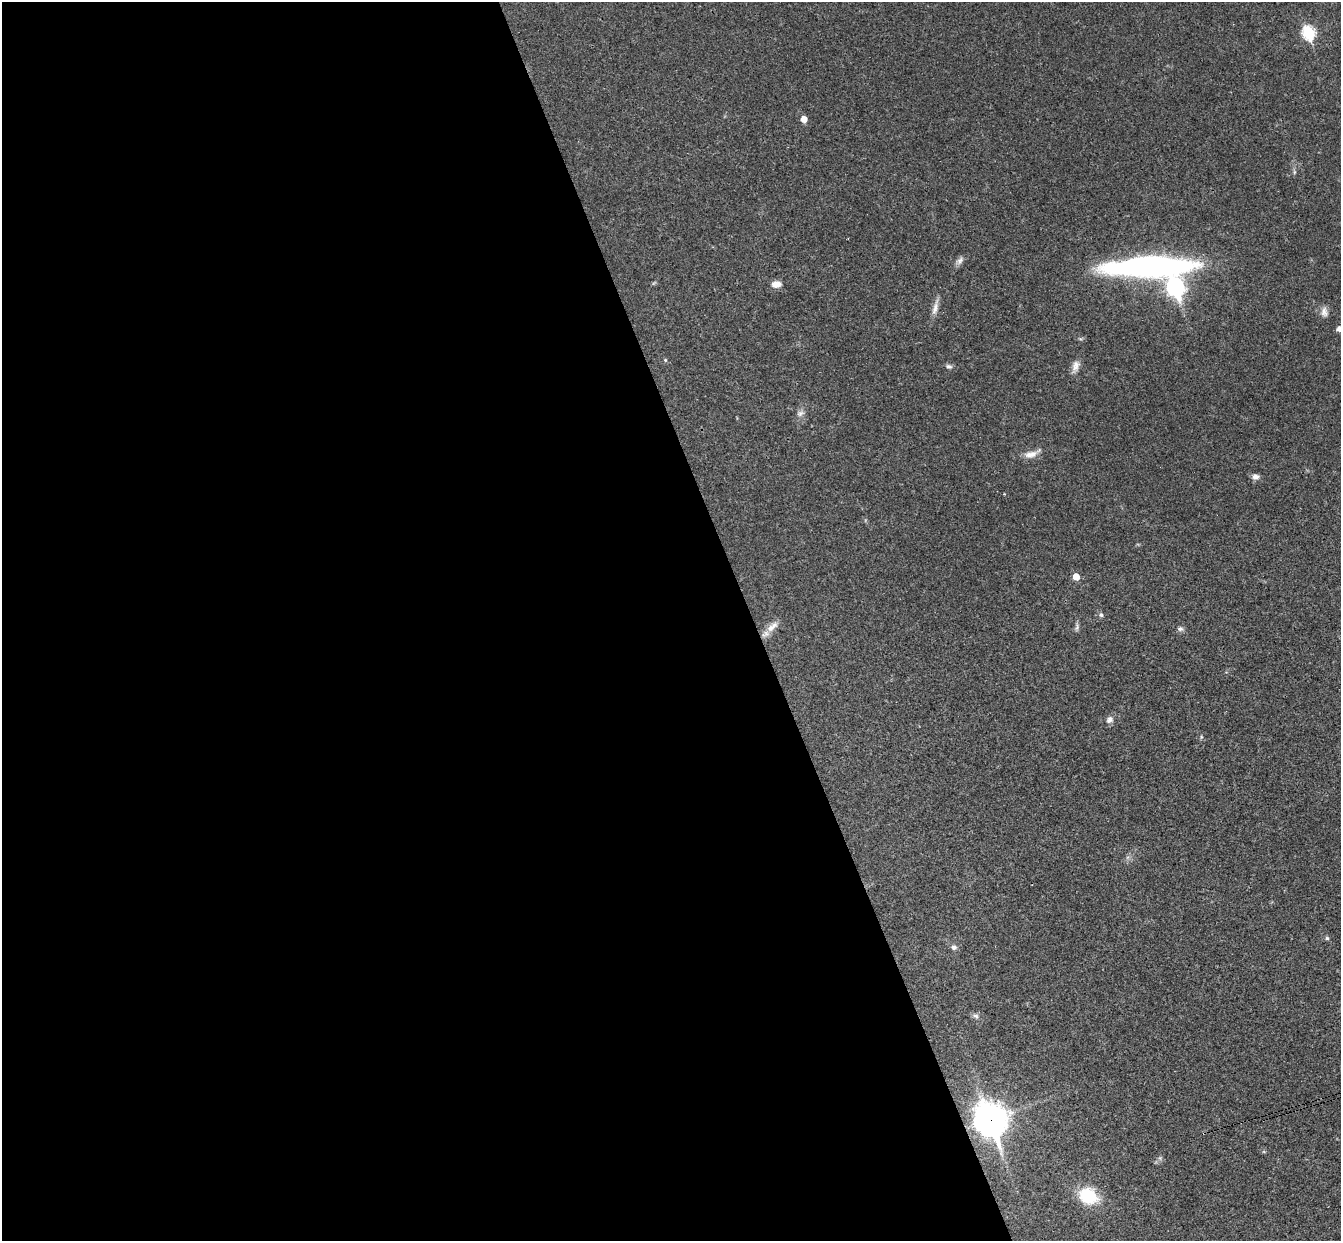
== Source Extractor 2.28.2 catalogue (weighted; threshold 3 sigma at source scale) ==
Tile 9 of 4 x 4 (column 1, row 3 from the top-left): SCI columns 58-1396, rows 1534-2772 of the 5468 x 5422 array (HDU 1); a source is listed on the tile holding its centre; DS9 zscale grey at full resolution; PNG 1343 x 1243 px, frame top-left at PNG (2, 2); no overlay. Shown black and unused: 56% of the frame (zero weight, under 3 of 4 exposures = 6% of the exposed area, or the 3 px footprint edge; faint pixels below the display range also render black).
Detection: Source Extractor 2.28.2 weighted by HDU 2 'WHT'; one run over the whole footprint, this tile lists its part. Background 0.0399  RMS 0.0027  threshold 0.0121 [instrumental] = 3 sigma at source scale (4.5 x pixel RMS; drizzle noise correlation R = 1.50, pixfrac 1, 0.05/0.05 arcsec/px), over >= 5 px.
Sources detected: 30; all 30 listed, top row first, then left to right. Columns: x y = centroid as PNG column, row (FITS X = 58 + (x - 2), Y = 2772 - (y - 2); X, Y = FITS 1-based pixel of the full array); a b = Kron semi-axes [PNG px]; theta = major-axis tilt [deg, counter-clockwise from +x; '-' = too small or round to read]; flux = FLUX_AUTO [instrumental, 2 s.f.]
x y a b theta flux
1308 33 7 6 - 28
804 119 5 5 - 2.7
1294 172 6 4 72 0.41
960 260 13 7 45 1.2
1149 266 85 18 1 90
776 284 11 7 10 2.4
1175 287 9 7 -67 86
935 308 23 7 76 2
1324 312 14 9 -87 1.6
1339 329 5 5 - 1.2
665 360 5 4 - 0.35
949 366 9 6 -12 0.76
1075 366 17 8 72 1.9
800 413 11 7 19 1.1
1031 454 23 8 21 2.6
1255 477 8 7 - 1.3
1004 494 3 3 - 0.19
1076 577 6 5 - 3.1
1101 615 6 5 - 0.54
772 627 21 8 41 2.7
1077 627 14 3 82 0.68
1180 629 8 6 10 0.75
1110 720 11 9 42 1.3
1201 737 6 3 72 0.31
1327 938 5 5 - 0.43
954 947 7 6 - 0.88
976 1016 9 6 -16 0.81
991 1119 14 11 -68 370
1160 1158 5 5 - 0.5
1088 1196 21 17 -24 11
Overlapping masked pixels (flux is a lower limit): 1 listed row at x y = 991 1119
Isophote crosses this tile's border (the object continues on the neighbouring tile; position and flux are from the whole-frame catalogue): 1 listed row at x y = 1339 329